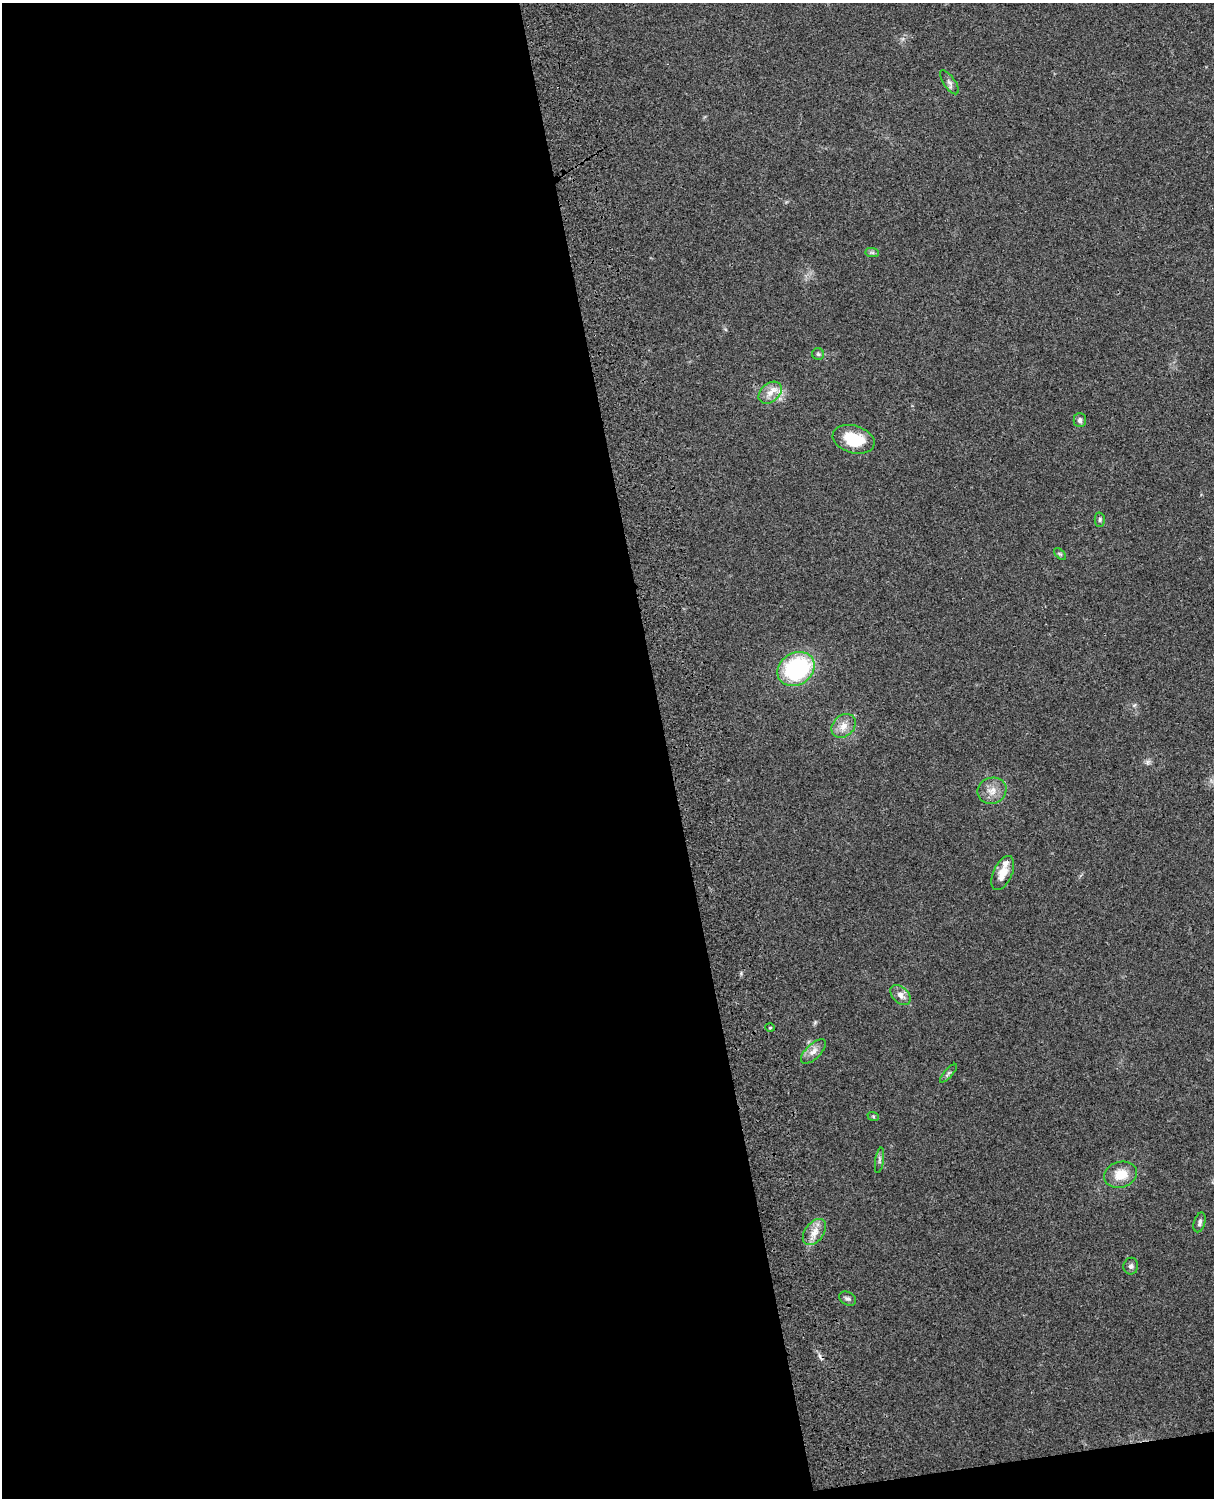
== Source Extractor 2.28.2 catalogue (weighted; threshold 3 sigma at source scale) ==
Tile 9 of 4 x 3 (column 1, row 3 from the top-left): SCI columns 119-1330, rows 164-1659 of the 5089 x 4927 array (HDU 1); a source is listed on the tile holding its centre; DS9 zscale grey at full resolution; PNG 1216 x 1500 px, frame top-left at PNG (2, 3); each listed source drawn as its Kron ellipse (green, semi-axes under 4 px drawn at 4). Shown black and unused: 56% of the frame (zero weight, under 3 of 4 exposures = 6% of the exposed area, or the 3 px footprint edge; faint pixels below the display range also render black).
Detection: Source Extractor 2.28.2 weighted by HDU 2 'WHT'; one run over the whole footprint, this tile lists its part. Background 0.277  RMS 0.0092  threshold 0.0412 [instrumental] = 3 sigma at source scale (4.5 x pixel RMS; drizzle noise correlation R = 1.50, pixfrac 1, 0.05/0.05 arcsec/px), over >= 5 px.
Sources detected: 25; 1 cosmic-ray / hot-pixel residue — neither listed nor drawn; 1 inside a brighter listed object's ellipse — not listed separately; the other 23 listed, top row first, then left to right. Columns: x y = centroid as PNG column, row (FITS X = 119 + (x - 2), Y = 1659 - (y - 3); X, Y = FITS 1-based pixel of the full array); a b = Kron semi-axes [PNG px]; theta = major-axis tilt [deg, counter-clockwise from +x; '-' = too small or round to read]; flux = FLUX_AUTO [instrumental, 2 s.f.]
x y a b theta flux
949 82 14 6 -55 3.5
872 253 7 4 -1 1.6
818 354 6 6 - 1.8
770 393 13 9 40 8.5
1080 420 7 6 - 2.6
854 439 21 13 -17 34
1100 520 7 5 89 1.7
1060 554 7 4 -44 1.3
796 669 19 16 33 110
844 726 13 10 41 8.8
992 791 14 13 - 9.7
1003 873 18 9 66 12
900 995 12 8 -46 6.1
770 1028 5 3 - 0.99
813 1051 16 7 44 6.5
948 1073 12 3 48 1.9
873 1116 6 4 -19 1.1
879 1160 13 4 81 2.4
1121 1175 16 13 18 16
1200 1222 10 5 73 2.7
814 1232 15 9 52 9.1
1131 1266 8 7 - 2.8
848 1299 9 6 -28 2.6